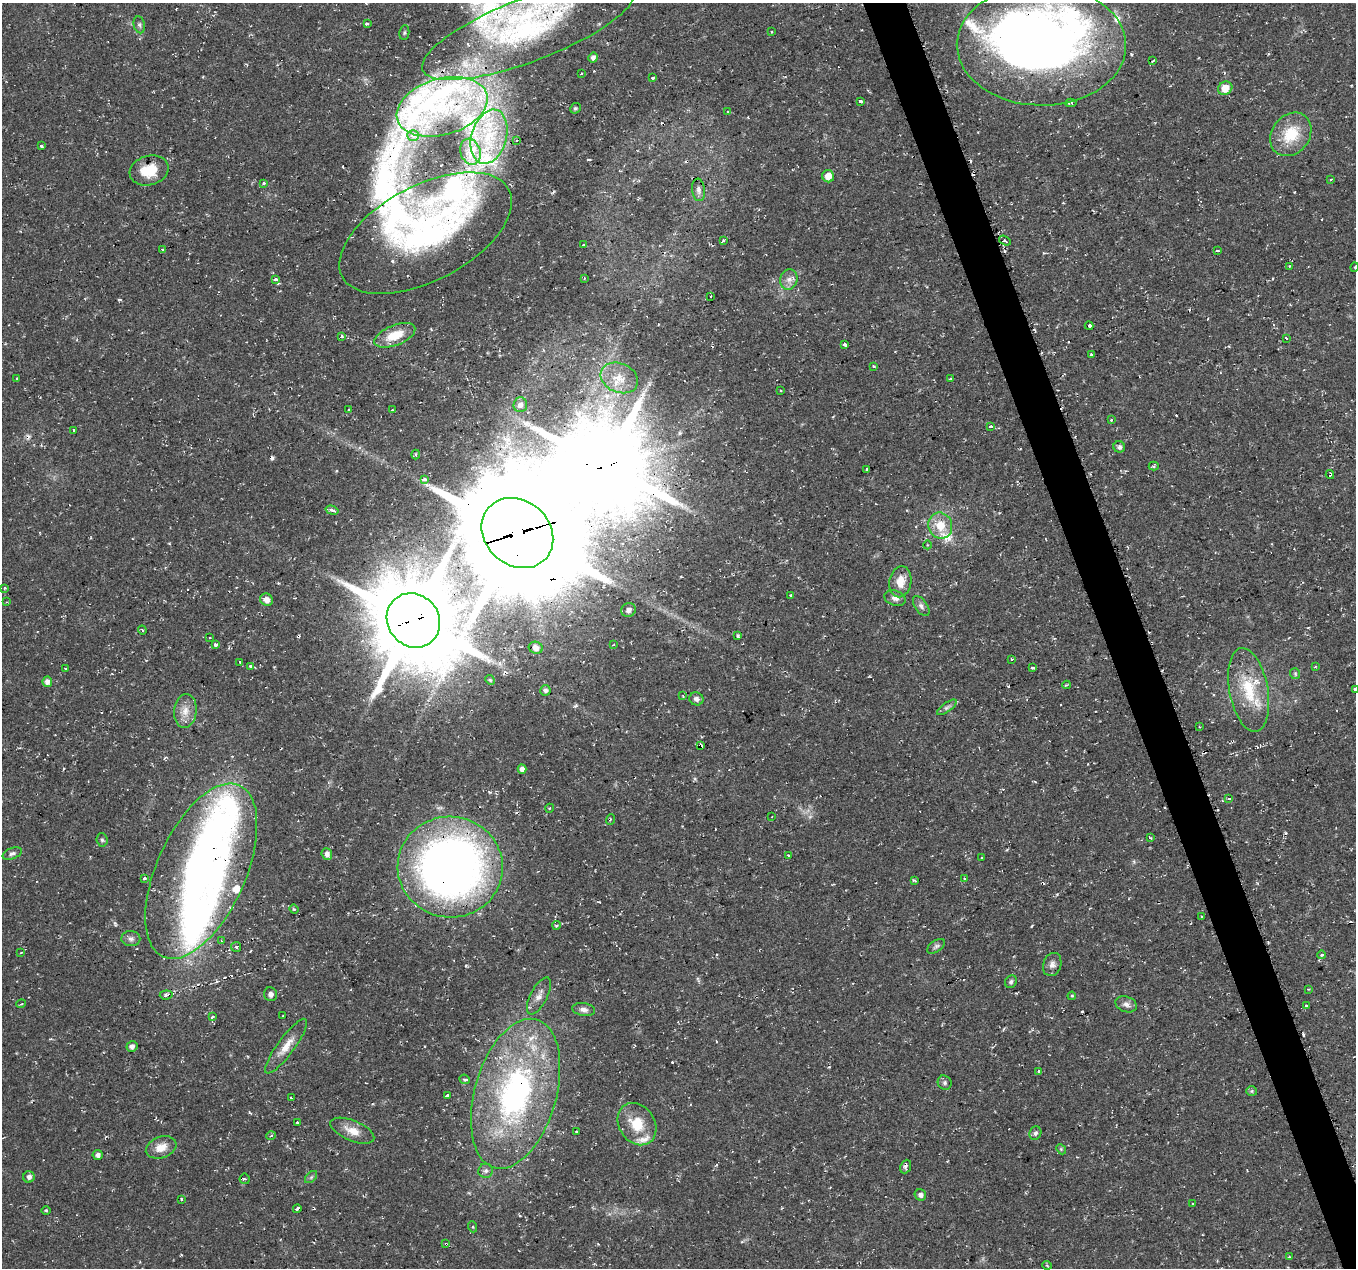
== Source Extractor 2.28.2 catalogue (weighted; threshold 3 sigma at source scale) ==
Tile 6 of 4 x 4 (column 2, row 2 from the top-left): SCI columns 1355-2708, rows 2597-3862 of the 5424 x 5249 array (HDU 1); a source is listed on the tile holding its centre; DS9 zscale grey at full resolution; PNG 1358 x 1270 px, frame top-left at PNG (2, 3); each listed source drawn as its Kron ellipse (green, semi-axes under 4 px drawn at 4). Shown black and unused: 3% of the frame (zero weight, under 2 of 3 exposures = <1% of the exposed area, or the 3 px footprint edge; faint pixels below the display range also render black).
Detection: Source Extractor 2.28.2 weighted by HDU 2 'WHT'; one run over the whole footprint, this tile lists its part. Background 0.0355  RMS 0.004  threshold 0.0181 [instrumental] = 3 sigma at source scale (4.5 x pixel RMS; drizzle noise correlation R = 1.50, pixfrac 1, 0.0396/0.0396 arcsec/px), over >= 5 px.
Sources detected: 222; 4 inside a brighter object's white glare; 24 cosmic-ray / hot-pixel residue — neither listed nor drawn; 24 inside a brighter listed object's ellipse — not listed separately; the other 170 listed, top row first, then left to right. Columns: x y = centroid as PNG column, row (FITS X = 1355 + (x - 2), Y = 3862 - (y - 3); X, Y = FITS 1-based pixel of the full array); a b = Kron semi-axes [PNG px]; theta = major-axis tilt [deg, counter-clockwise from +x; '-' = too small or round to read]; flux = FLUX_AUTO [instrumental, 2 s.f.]
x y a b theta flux
367 23 3 3 - 1.3
139 25 8 5 -79 0.97
529 30 113 31 21 62
772 32 3 2 - 0.33
404 33 7 5 83 0.75
1041 45 85 60 0 380
593 58 5 5 - 1.5
1153 61 4 2 - 0.48
581 74 3 3 - 0.84
653 78 4 3 - 2.8
1225 88 7 6 - 5.9
860 101 3 3 - 1.6
1071 103 5 3 - 1
442 107 47 28 16 40
575 108 6 5 - 0.6
728 112 3 3 - 1.5
1291 134 23 19 53 14
413 135 5 5 - 2.3
489 137 28 17 74 18
517 141 3 3 - 0.65
41 146 3 3 - 2.6
470 152 13 10 -73 4.1
149 170 20 14 16 9.6
828 176 6 6 - 4.7
1331 179 3 2 - 0.48
264 183 3 3 - 0.95
698 190 11 6 -83 1.6
426 233 94 47 28 100
723 241 3 3 - 10
1005 241 6 3 -35 0.66
583 245 3 3 - 1.3
163 249 3 3 - 1.1
1218 251 4 2 - 0.61
1290 266 3 3 - 0.31
1355 267 5 3 - 0.35
584 278 3 2 - 0.45
789 279 10 8 75 2.4
276 280 4 3 - 6.3
711 296 3 2 - 0.32
1089 326 4 3 - 7
395 335 21 10 22 9.3
342 336 3 3 - 1.5
1286 338 3 2 - 1
845 345 4 3 - 6.1
1091 354 3 3 - 1.3
874 366 3 2 - 0.44
17 378 3 2 - 0.57
619 378 19 14 -23 6.9
950 379 3 2 - 0.29
780 391 3 3 - 0.95
520 405 7 6 - 2.2
349 410 3 3 - 0.69
392 410 4 3 - 0.47
1111 420 3 3 - 0.55
991 426 3 3 - 9.2
74 430 3 3 - 0.65
1119 447 6 5 - 1
416 455 5 4 - 0.64
1154 466 5 4 - 0.63
867 469 3 2 - 0.45
1330 474 4 3 - 1.2
425 479 4 3 - 2.5
332 510 6 4 -17 1.2
940 526 13 12 - 7.9
517 533 38 32 -41 8900
927 545 4 3 - 0.32
900 582 15 11 80 5.4
5 588 4 3 - 0.37
791 595 3 2 - 1.1
895 598 11 7 -21 2
266 600 6 6 - 2.5
6 602 3 2 - 0.31
921 606 11 6 -55 1.5
628 610 7 6 - 1.8
413 620 28 25 -49 5000
142 630 4 3 - 0.52
738 636 3 3 - 0.84
209 637 3 3 - 0.6
215 645 3 3 - 2.1
613 645 4 2 - 0.34
536 648 7 6 - 1.6
1011 659 3 3 - 1.1
240 662 3 3 - 1.7
251 666 3 3 - 2.1
1315 666 4 3 - 0.41
65 668 3 3 - 0.75
1032 668 4 3 - 1.5
1295 674 5 5 - 0.54
490 680 5 4 - 0.51
47 682 5 5 - 2.2
1067 685 4 3 - 0.44
1355 689 3 3 - 1.3
545 690 5 5 - 1.1
1249 690 42 19 -79 19
683 696 3 3 - 0.38
696 699 7 6 - 1.4
947 707 11 4 36 1.2
185 711 17 11 84 4.8
1199 727 3 3 - 0.98
701 746 3 3 - 7.7
522 769 4 4 - 2
1228 798 4 2 - 0.52
550 808 4 3 - 0.33
772 817 3 2 - 0.38
610 819 5 3 - 0.47
1150 838 4 3 - 0.6
102 840 6 5 - 0.83
12 853 10 5 20 1.2
327 854 6 5 - 1.9
788 856 3 3 - 2.6
981 858 3 3 - 1.2
450 867 52 50 -6 290
201 871 94 44 66 240
145 878 4 3 - 0.85
964 878 4 4 - 0.49
915 880 4 3 - 0.59
294 909 5 4 - 0.48
1202 916 3 3 - 0.78
556 925 4 4 - 0.65
131 939 9 7 -2 1.5
221 941 4 4 - 0.51
936 946 10 5 33 1.1
236 947 5 5 - 0.72
21 953 4 2 - 0.39
1322 955 4 4 - 1.3
1052 964 12 9 71 2.1
1011 982 7 5 57 0.87
1308 989 3 2 - 0.4
270 994 7 6 - 1.6
166 995 6 4 6 1.3
539 996 20 8 62 3.4
1072 996 4 3 - 0.46
21 1004 5 3 - 0.35
1126 1004 11 7 -21 1.9
1306 1005 3 3 - 0.76
584 1010 11 6 -10 1.8
283 1016 3 3 - 4.5
212 1017 3 3 - 0.98
132 1046 5 5 - 1.8
286 1046 33 8 54 5.7
1039 1071 4 3 - 1.6
465 1079 5 4 - 0.85
945 1083 7 6 - 0.94
1252 1091 5 5 - 0.56
516 1094 77 41 74 96
447 1096 4 3 - 5.6
291 1098 3 3 - 1.3
297 1122 3 3 - 0.59
637 1124 22 18 -56 11
352 1131 23 10 -22 5.4
577 1131 3 3 - 2
1035 1133 7 6 - 1
271 1136 5 3 - 0.43
161 1147 16 10 20 4.8
1061 1149 5 4 - 0.52
98 1155 5 5 - 1.4
906 1167 7 5 67 1.1
486 1171 7 7 - 1.3
29 1177 6 5 - 1.4
311 1177 7 4 45 0.72
245 1179 5 5 - 0.65
920 1195 6 5 - 1.4
181 1199 3 3 - 0.43
1193 1204 3 3 - 1.1
297 1209 4 3 - 1.7
46 1210 5 3 - 0.48
473 1227 5 3 - 0.48
446 1244 3 3 - 1.1
1289 1257 3 3 - 0.52
1047 1265 5 3 - 0.35
Overlapping masked pixels (flux is a lower limit): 13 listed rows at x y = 529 30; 1041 45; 470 152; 149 170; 426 233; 1005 241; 1330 474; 517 533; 413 620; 701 746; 450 867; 516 1094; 446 1244
Isophote crosses this tile's border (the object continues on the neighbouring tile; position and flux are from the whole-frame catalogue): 3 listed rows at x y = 529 30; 1041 45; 1355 689